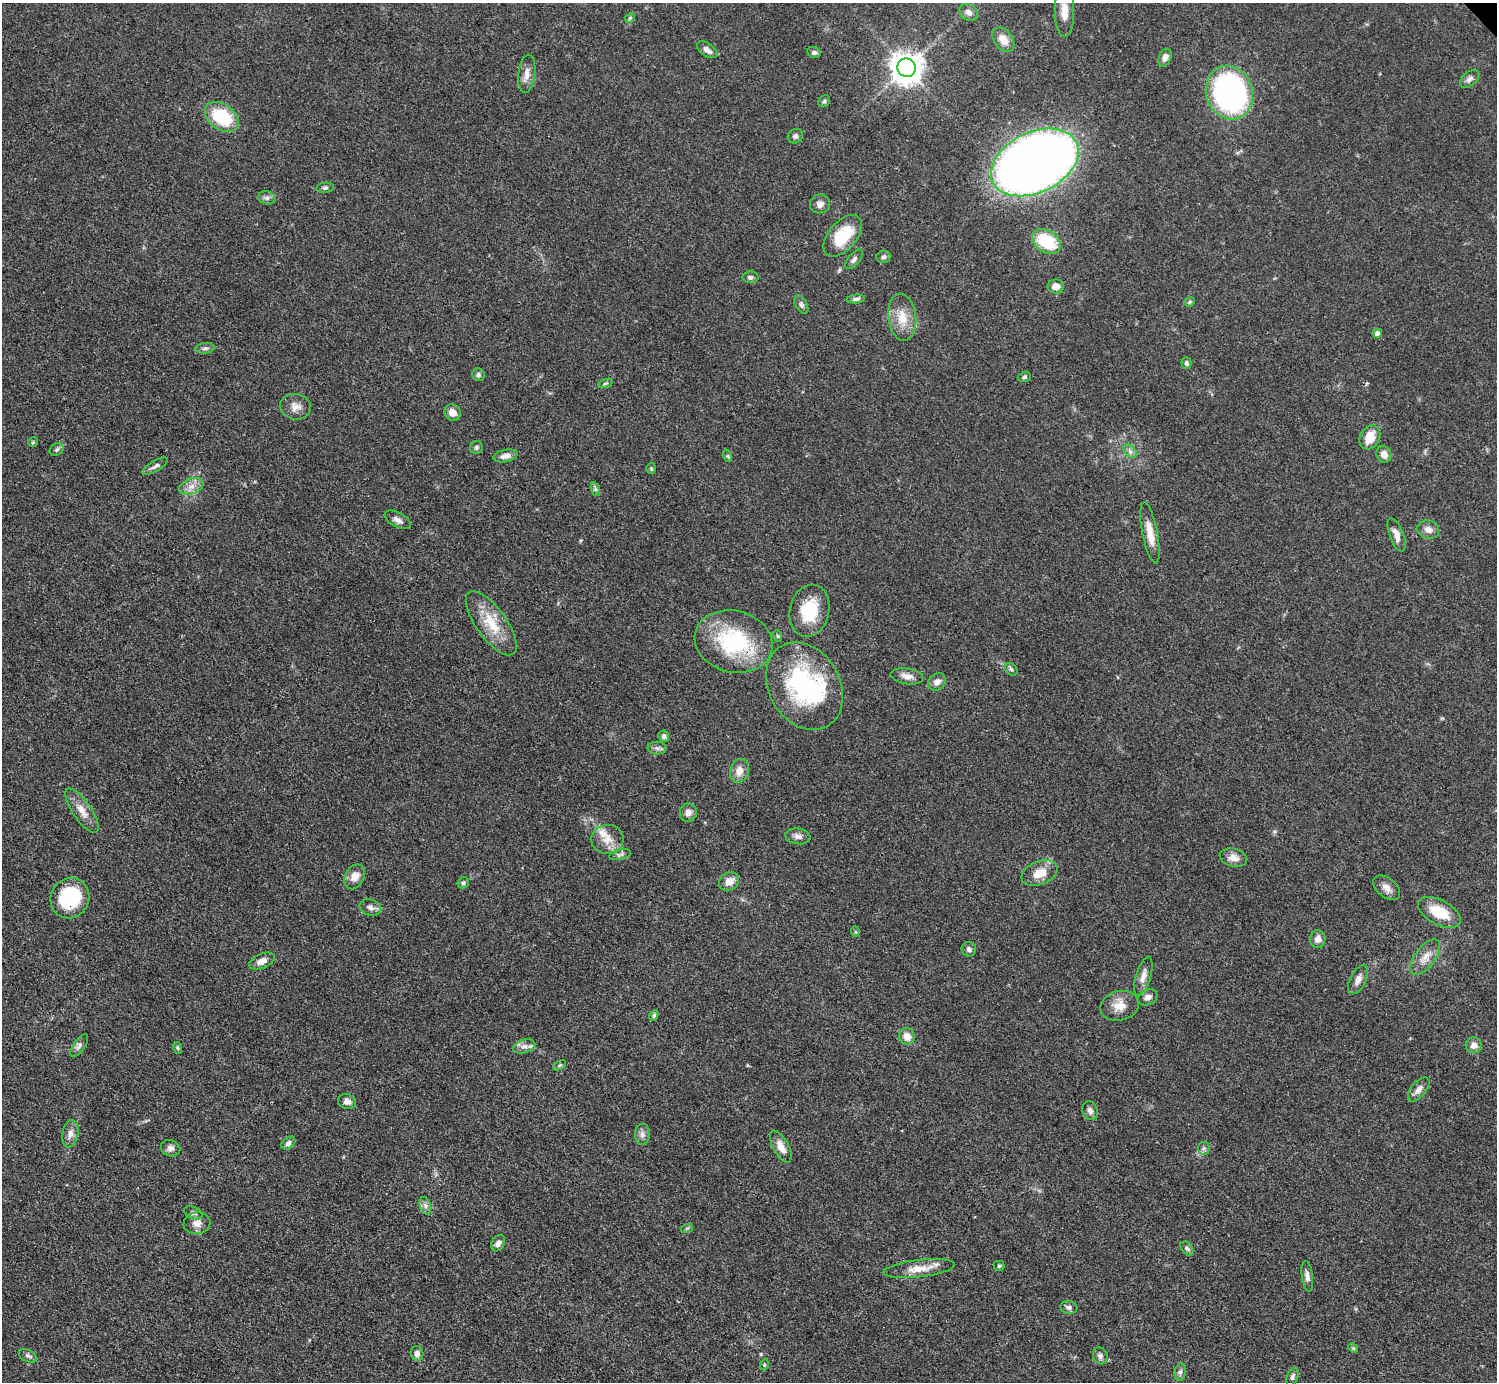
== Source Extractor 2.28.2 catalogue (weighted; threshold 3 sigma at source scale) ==
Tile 7 of 4 x 4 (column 3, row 2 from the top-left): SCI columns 2990-4484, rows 3062-4441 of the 5980 x 5979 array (HDU 1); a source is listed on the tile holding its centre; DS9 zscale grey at full resolution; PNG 1499 x 1384 px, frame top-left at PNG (2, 3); each listed source drawn as its Kron ellipse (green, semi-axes under 4 px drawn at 4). Shown black and unused: <1% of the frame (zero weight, under 3 of 4 exposures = <1% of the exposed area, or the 3 px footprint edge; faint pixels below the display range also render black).
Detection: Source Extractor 2.28.2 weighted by HDU 2 'WHT'; one run over the whole footprint, this tile lists its part. Background 0.0514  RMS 0.005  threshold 0.0223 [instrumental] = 3 sigma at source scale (4.5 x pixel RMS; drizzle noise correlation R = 1.50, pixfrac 1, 0.05/0.05 arcsec/px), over >= 5 px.
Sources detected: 122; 1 inside a brighter object's white glare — neither listed nor drawn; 2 inside a brighter listed object's ellipse — not listed separately; the other 119 listed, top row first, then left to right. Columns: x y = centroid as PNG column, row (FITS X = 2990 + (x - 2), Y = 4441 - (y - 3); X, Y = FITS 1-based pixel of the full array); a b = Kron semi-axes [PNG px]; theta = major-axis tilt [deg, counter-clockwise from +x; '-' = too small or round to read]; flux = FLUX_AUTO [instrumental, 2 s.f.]
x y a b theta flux
1064 11 25 9 -89 6.7
969 12 10 7 -38 2.2
630 18 5 4 - 0.62
1003 40 14 9 -51 5.2
707 50 11 6 -36 2.9
814 52 7 5 -10 1.3
1165 58 9 6 70 2.6
907 68 9 9 - 820
527 74 19 8 84 4
1470 79 11 7 40 2.1
1229 93 27 23 -70 160
824 101 6 5 - 0.89
222 117 19 12 -36 27
795 136 8 7 - 1.5
1035 162 46 30 26 550
325 188 9 5 5 1.2
267 198 9 6 -13 1.6
820 204 10 9 - 2.8
843 236 25 14 49 18
1046 241 15 11 -33 23
884 257 7 6 - 1.2
854 259 12 5 50 1.7
751 277 8 6 0 1.3
1056 286 8 7 - 3.6
856 299 9 4 6 1.4
1190 302 5 4 - 0.72
801 305 10 5 -61 1.5
902 317 24 14 -83 9.6
1377 333 4 4 - 2.3
205 348 9 5 5 1.4
1186 363 6 5 - 0.95
478 374 6 6 - 1.3
1024 377 7 5 18 0.98
605 383 8 3 19 0.76
295 407 16 12 -7 4.3
453 413 8 8 - 4.3
1370 437 12 9 61 8.5
33 442 5 5 - 0.69
476 447 6 6 - 1.1
57 450 7 5 35 1.1
1130 451 8 5 -45 1.6
1384 454 8 7 - 3.5
505 456 12 6 11 2.7
728 456 6 4 -71 0.72
155 466 14 5 29 1.9
651 468 6 5 - 0.65
191 486 13 7 18 3.8
595 489 7 4 -71 1
398 520 14 7 -29 2.6
1428 530 11 9 -17 3.1
1150 533 31 7 -79 8.3
1397 535 18 7 -70 4.2
809 611 26 19 76 19
491 623 38 15 -54 15
778 636 6 3 -70 0.6
733 642 39 31 -13 48
1011 669 7 5 -45 1.1
907 676 16 8 -8 3.5
937 682 10 7 45 2.7
804 686 46 35 -60 69
664 736 6 5 - 1.6
657 748 9 6 -2 1.7
739 771 12 9 73 4.5
82 811 26 9 -56 5.9
688 813 9 8 - 2.8
798 836 13 8 -9 2.5
607 839 16 14 7 6.7
620 855 11 5 12 1.4
1233 858 14 8 -14 3.9
1040 873 19 11 22 7.8
355 877 13 9 64 5
729 882 10 8 35 4.9
463 883 6 5 - 1.1
1387 888 15 9 -38 3.6
70 898 21 19 60 33
370 907 11 8 -17 2.5
1439 912 23 12 -28 14
856 932 5 3 - 0.49
1318 939 9 7 78 3.2
969 949 7 7 - 1.6
1425 957 21 10 53 5.7
262 961 13 7 23 3.7
1143 976 20 7 74 4
1358 980 16 8 62 3.2
1148 997 10 7 25 2.3
1119 1006 19 14 14 6.8
654 1016 5 4 - 0.82
907 1036 8 7 - 4.5
1474 1045 8 8 - 2.9
79 1046 13 5 55 1.8
524 1046 11 6 16 2.5
178 1048 6 4 -71 0.64
560 1065 7 4 31 0.75
1419 1089 14 7 50 3.2
347 1102 9 7 -19 2.7
1090 1111 10 7 -68 1.9
70 1134 14 8 80 3.2
642 1134 10 7 85 2.3
288 1143 8 5 40 1.6
781 1146 18 8 -61 5.3
171 1148 10 8 -19 2.3
1204 1148 6 6 - 1.1
425 1206 9 5 -71 1.7
193 1213 10 6 -23 1.5
197 1223 13 11 8 3.8
687 1228 6 4 18 0.64
498 1243 9 6 60 2.1
1187 1248 8 5 -49 1.2
999 1266 5 5 - 0.64
919 1269 36 8 7 7.8
1307 1276 15 5 -83 2.4
1069 1307 8 6 -12 1.7
1353 1348 5 4 - 0.59
417 1353 7 6 - 2.3
28 1356 10 6 -26 1.5
1100 1356 8 7 - 1.6
764 1365 5 3 - 0.55
1180 1372 8 5 80 1.5
1292 1377 9 5 70 1.4
Overlapping masked pixels (flux is a lower limit): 2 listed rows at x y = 733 642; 70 898
Isophote crosses this tile's border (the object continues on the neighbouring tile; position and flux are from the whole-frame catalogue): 1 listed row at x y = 1064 11